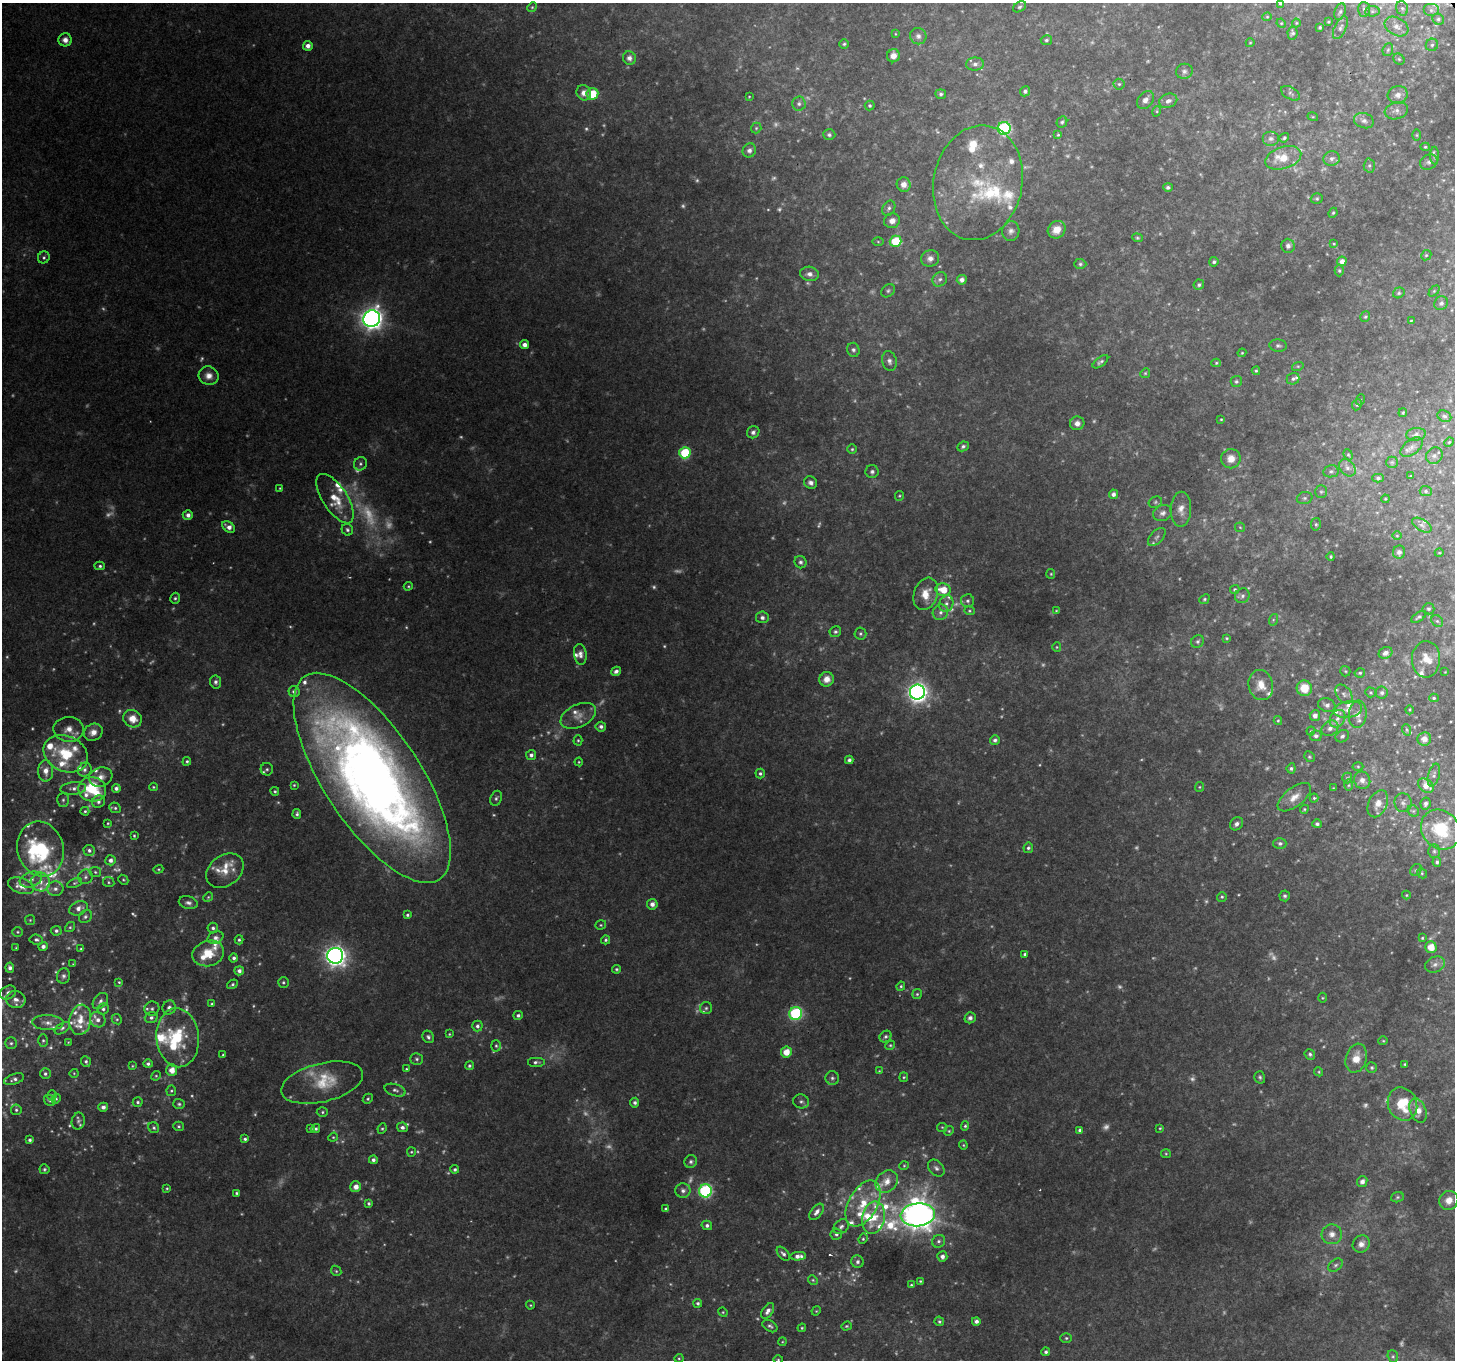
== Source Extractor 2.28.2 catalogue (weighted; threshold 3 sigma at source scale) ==
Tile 10 of 4 x 4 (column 2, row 3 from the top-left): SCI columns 1454-2906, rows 1467-2824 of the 5816 x 5707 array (HDU 1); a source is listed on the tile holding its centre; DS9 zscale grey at full resolution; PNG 1457 x 1362 px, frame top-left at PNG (2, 3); each listed source drawn as its Kron ellipse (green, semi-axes under 4 px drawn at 4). Shown black and unused: <1% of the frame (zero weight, under 2 of 3 exposures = <1% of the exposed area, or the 3 px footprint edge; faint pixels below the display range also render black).
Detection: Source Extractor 2.28.2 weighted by HDU 2 'WHT'; one run over the whole footprint, this tile lists its part. Background 0.158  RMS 0.011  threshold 0.0473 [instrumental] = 3 sigma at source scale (4.5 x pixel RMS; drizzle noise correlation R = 1.50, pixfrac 1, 0.0396/0.0396 arcsec/px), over >= 5 px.
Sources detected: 658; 141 too faint to see at this stretch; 2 cosmic-ray / hot-pixel residue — neither listed nor drawn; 57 inside a brighter listed object's ellipse — not listed separately; the other 458 listed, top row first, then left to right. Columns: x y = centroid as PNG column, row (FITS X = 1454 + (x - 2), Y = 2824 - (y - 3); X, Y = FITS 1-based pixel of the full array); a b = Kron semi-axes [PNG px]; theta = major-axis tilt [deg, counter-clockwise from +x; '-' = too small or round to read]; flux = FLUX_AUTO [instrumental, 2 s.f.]
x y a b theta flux
1280 3 3 3 - 1.5
532 7 5 4 - 1.3
1019 7 7 5 30 2
1402 8 7 5 -73 2.4
1364 9 7 6 - 2.5
1431 10 8 6 0 3.8
1372 11 7 5 6 2.3
1340 12 8 5 69 2.9
1267 17 4 4 - 1
1438 19 6 5 - 2.2
1328 22 3 3 - 0.96
1281 23 5 4 - 1
1296 23 4 4 - 1
1397 26 13 8 -30 8.1
1320 27 3 3 - 1.5
1340 28 12 5 65 3.8
1293 33 6 5 - 2.4
895 34 4 2 - 0.78
918 36 8 8 - 4
65 40 6 6 - 6.2
1046 40 5 5 - 2
1250 43 4 3 - 0.81
844 44 4 4 - 1.8
1432 45 6 6 - 2.6
308 46 5 4 - 6.1
1388 50 6 5 - 1.9
893 56 7 6 - 8.3
629 58 7 6 - 5
1399 59 6 5 - 1.6
975 64 9 6 1 4.2
1184 71 8 7 - 3.5
1119 84 5 5 - 1.8
1025 91 5 5 - 2.9
584 93 8 7 - 8.3
1290 93 10 6 -31 2.8
592 94 6 5 - 26
941 94 5 5 - 2.1
1398 95 10 8 15 7.1
749 97 3 2 - 0.71
1145 100 10 7 49 5.2
1168 101 9 7 21 4.7
799 104 7 7 - 3.2
870 106 5 5 - 2
1157 111 5 3 - 1.1
1396 111 12 8 15 5.8
1313 117 5 3 - 1.1
1364 121 10 7 -18 4.8
1062 122 6 5 - 1.9
756 128 5 5 - 1.5
1004 128 6 6 - 150
829 135 6 5 - 2.3
1058 135 4 4 - 1.3
1417 135 6 4 90 1.4
1271 138 8 7 - 4.1
1284 138 5 4 - 2
1425 147 5 4 - 1.4
749 150 7 6 - 4.5
1435 156 9 4 -89 2.5
1283 158 18 11 18 21
1332 158 8 7 - 4.1
1429 162 9 7 24 3.9
1369 166 7 5 89 2.4
978 183 58 44 79 100
904 184 7 7 - 8.4
1168 187 5 4 - 2.8
1317 199 6 5 - 1.7
889 208 8 6 58 3.1
1333 213 5 4 - 1.3
892 221 8 7 - 7.2
1057 230 9 8 - 13
1011 231 10 8 80 4.7
1137 238 5 4 - 1.5
896 241 6 5 - 40
878 242 5 3 - 1.2
1334 244 4 3 - 0.87
1288 246 7 6 - 3.6
1426 255 5 4 - 1.5
44 257 6 5 - 2.3
930 258 9 8 - 5.8
1342 261 5 4 - 6.7
1214 262 5 4 - 2.3
1080 264 6 5 - 1.9
1339 271 6 4 -89 1.6
810 274 9 7 -12 5.4
940 279 8 6 42 3.4
962 280 5 5 - 4.7
1199 285 5 5 - 2.3
888 291 7 6 - 2.5
1434 291 6 4 45 1.6
1399 293 6 5 - 1.7
1441 303 7 6 - 2.9
1365 317 5 4 - 1.6
372 319 8 8 - 840
1411 321 4 3 - 0.88
525 345 4 4 - 6.1
1278 346 8 6 -5 2.8
853 350 7 6 - 2.9
1242 353 4 3 - 1.1
889 361 10 7 -76 4.6
1100 362 9 4 37 2.8
1216 363 5 4 - 1.4
1298 366 6 4 18 1.3
1256 371 4 4 - 1.5
1145 373 5 4 - 1.4
209 376 10 9 - 8.5
1293 379 6 5 - 2.6
1236 382 5 5 - 2.1
1360 400 5 3 - 0.98
1357 405 6 4 65 1.6
1403 413 4 3 - 1.2
1444 416 7 5 -28 2.4
1221 419 4 3 - 0.98
1077 423 7 7 - 5.9
753 432 6 6 - 3.4
1416 434 10 6 8 3.6
1449 442 5 4 - 1.3
963 446 6 4 26 2.5
1412 447 13 7 38 5.5
852 449 4 4 - 1.5
685 453 5 5 - 57
1348 455 6 4 -67 1.5
1434 456 9 7 45 4.3
1231 459 10 9 - 10
1392 462 6 5 - 2
360 464 7 6 - 2.5
1347 468 9 7 -51 5
1331 471 7 6 - 2.8
872 472 6 6 - 2.9
1411 476 3 3 - 0.92
1378 478 6 4 -1 2.3
811 483 6 6 - 3.9
280 488 3 3 - 0.89
1426 491 6 5 - 2
1321 492 6 5 - 2.2
1113 494 5 4 - 4
899 496 5 4 - 1.4
1305 498 8 6 15 2.8
335 499 28 12 -57 25
1385 499 4 3 - 1
1155 502 7 5 24 2
1181 509 17 10 89 10
1163 513 9 7 20 4.3
188 515 5 5 - 5
1316 524 6 5 - 1.8
1422 525 11 5 -32 3.6
229 527 7 5 -36 6.9
1240 527 5 5 - 1.4
347 530 6 5 - 2.4
1397 536 5 3 - 0.97
1157 537 11 6 47 3.4
1399 552 6 6 - 3.6
1439 553 4 3 - 0.87
1331 557 4 3 - 1.4
800 562 6 6 - 2.8
100 566 5 4 - 2.1
1051 574 5 4 - 1.2
408 586 4 3 - 1.2
1235 589 5 4 - 1.6
943 590 8 6 -10 19
926 594 16 11 71 17
1242 596 8 7 - 3.4
175 598 5 4 - 2
1204 599 5 4 - 1.6
967 601 6 6 - 2.5
946 604 8 7 - 4.7
1428 609 6 5 - 2.4
969 611 5 4 - 1.4
1056 611 4 3 - 0.98
940 612 8 7 - 4.5
762 617 6 6 - 3.8
1419 617 8 4 33 2.3
1273 620 6 4 73 1.5
1437 621 6 5 - 2
835 632 6 5 - 2.2
860 634 6 6 - 2.1
1227 638 4 3 - 1.3
1198 641 7 6 - 2.3
1057 647 5 4 - 1.2
1386 653 7 5 27 6
580 654 10 6 -81 5.8
1426 659 18 14 88 15
616 671 5 4 - 4.2
1345 671 5 5 - 1.4
1445 672 2 2 - 0.59
1360 673 5 4 - 2
827 679 7 7 - 9
216 682 6 5 - 3.7
1261 685 15 12 -78 14
1304 688 8 7 - 22
294 692 6 5 - 4
917 692 7 7 - 600
1371 692 5 5 - 1.6
1382 693 6 6 - 3.2
1344 694 10 7 -52 4.7
1434 698 5 4 - 1.6
1327 705 9 6 -18 4.5
1348 709 14 8 9 9.5
1410 710 4 3 - 1
1358 714 14 9 84 7.5
578 716 19 11 26 12
1315 716 5 5 - 6.4
133 719 10 8 -27 13
1337 719 9 7 57 6.3
1278 721 4 4 - 1.2
601 727 5 5 - 3.9
1330 728 9 7 34 6
69 729 15 12 -2 13
1407 730 6 3 -71 1.3
1311 731 4 4 - 1
93 732 10 8 28 8.9
1316 736 6 5 - 3.1
1342 736 7 5 36 2.8
1424 739 7 6 - 7.4
578 740 5 4 - 1.5
995 740 5 5 - 3.1
66 754 23 17 -25 46
531 755 5 5 - 3.6
1309 757 6 5 - 1.5
849 760 4 4 - 2.6
187 761 4 4 - 1.8
579 762 4 4 - 1.1
1358 767 5 3 - 1.2
1291 768 5 4 - 2.1
267 769 6 6 - 2.3
85 770 7 6 - 3.6
46 771 11 7 90 9.7
760 773 5 4 - 2.2
1434 775 11 5 76 3
101 777 12 9 19 8.2
372 778 122 48 -56 1400
1347 778 5 5 - 1.6
1362 780 9 8 - 6.1
294 785 4 4 - 1.3
1349 785 6 4 88 1.6
1426 786 9 6 -36 11
153 787 4 3 - 1.1
1199 787 5 4 - 1.3
73 788 13 6 5 5.1
116 788 4 4 - 3.6
1333 788 3 3 - 0.71
92 789 14 12 -11 48
275 791 4 4 - 1.6
1294 797 20 9 38 12
496 798 8 5 67 2.5
1314 798 4 4 - 1.9
63 800 7 6 - 2.5
98 802 6 6 - 3.2
1403 803 9 8 - 4.7
1426 803 6 5 - 3.5
1378 804 14 9 65 11
115 808 6 5 - 2
1304 809 4 4 - 1.3
85 811 4 4 - 1.5
1413 811 6 5 - 2.1
297 814 5 3 - 2.3
108 823 3 3 - 1
1236 824 7 6 - 4.1
1317 824 5 4 - 2.7
1441 830 21 18 -48 59
134 836 4 3 - 1.2
1280 843 6 5 - 2.8
1028 848 5 4 - 2.3
40 849 28 23 -74 91
89 850 6 5 - 2.8
1434 851 7 5 89 2.6
111 860 5 5 - 4.3
1437 862 5 4 - 2.1
158 869 5 4 - 1.3
1416 870 6 5 - 1.9
225 871 20 15 36 16
95 872 6 5 - 1.8
1422 873 5 4 - 1.5
85 877 7 7 - 3.6
31 879 11 7 18 6.8
123 880 5 4 - 1.4
41 882 9 9 - 8.2
109 882 6 5 - 1.6
75 883 8 4 24 1.9
21 886 13 7 -18 13
55 889 8 7 - 5.2
1406 895 4 4 - 1.1
1285 896 5 5 - 2.3
208 897 5 4 - 1.3
1222 897 5 4 - 1.6
188 903 10 6 -14 4
652 904 5 5 - 6.1
79 908 10 6 25 7
407 915 4 4 - 1.9
85 917 7 5 46 2.7
30 920 5 5 - 1.3
601 925 5 4 - 1.5
70 927 5 4 - 1.6
213 928 5 5 - 2.5
56 931 5 5 - 2.7
18 932 5 5 - 1.7
215 938 8 6 26 4.6
1422 938 3 3 - 1.2
36 940 6 5 - 2.7
239 940 4 3 - 1.8
606 940 4 4 - 2
43 946 4 4 - 4.5
1431 947 6 5 - 14
16 948 3 3 - 0.92
81 949 3 3 - 1.4
208 953 16 12 16 27
1025 954 3 3 - 2.4
335 956 8 8 - 670
234 958 4 4 - 2.7
73 964 4 4 - 0.86
1435 964 10 7 24 5.1
10 968 5 4 - 3.8
616 969 4 4 - 1.8
239 971 5 4 - 4.4
63 976 8 6 77 3.3
119 982 4 4 - 1.2
283 982 5 5 - 1.8
232 984 6 4 33 1.9
901 986 5 4 - 1.6
8 993 8 6 31 5.1
917 994 5 5 - 1.6
1322 998 5 3 - 1
16 999 10 8 -12 6.6
100 1001 9 6 50 4
212 1004 4 3 - 1.6
169 1008 7 6 - 4.8
706 1008 6 6 - 2.6
103 1009 6 5 - 2.5
152 1009 7 7 - 3.4
796 1013 6 6 - 150
518 1015 5 4 - 2.8
151 1017 6 5 - 3.2
970 1018 6 5 - 3.4
117 1019 5 4 - 1.6
80 1020 15 10 80 17
98 1020 8 7 - 5.3
48 1023 15 7 -2 8
477 1026 5 5 - 3.1
62 1028 9 5 32 3.1
449 1034 4 3 - 1.1
428 1037 6 5 - 2.9
886 1037 6 5 - 2.3
178 1038 29 21 -84 55
43 1040 6 5 - 1.9
1383 1041 5 4 - 1.2
68 1042 3 3 - 0.78
11 1043 6 6 - 2.4
890 1045 5 4 - 1.5
496 1046 6 5 - 1.9
786 1052 5 5 - 16
1310 1054 5 5 - 2.3
223 1055 4 2 - 0.93
1356 1058 15 10 73 14
417 1059 6 5 - 2.4
86 1062 6 5 - 2.3
536 1062 9 5 0 3.1
148 1064 5 4 - 2.9
1405 1064 3 3 - 1.3
132 1066 4 3 - 1.1
469 1066 4 4 - 2.1
1372 1068 5 5 - 1.8
406 1069 4 3 - 1.3
172 1070 6 5 - 12
879 1071 4 3 - 0.87
1319 1072 5 3 - 1.1
74 1073 4 4 - 1.1
45 1074 5 5 - 2.5
156 1076 5 4 - 1.3
904 1077 5 4 - 1.4
1260 1077 6 5 - 2.1
832 1078 7 7 - 2.9
14 1079 10 5 18 3.6
322 1083 42 19 14 39
395 1090 11 6 -17 3.5
171 1091 5 5 - 1.6
52 1095 5 4 - 1.7
56 1099 5 4 - 1.4
368 1099 5 4 - 1.8
50 1100 6 5 - 1.9
801 1101 8 7 - 3.1
138 1102 5 5 - 2.2
635 1103 5 4 - 3.1
179 1104 6 5 - 2
1402 1104 17 14 -66 35
103 1107 5 4 - 4.2
16 1110 5 5 - 2.1
1418 1110 13 7 -69 13
322 1112 5 5 - 1.9
78 1121 8 6 79 3.4
179 1126 5 4 - 1.7
965 1126 5 4 - 1.6
402 1127 5 5 - 4
942 1127 5 4 - 1.2
154 1128 6 5 - 2.2
311 1128 3 3 - 2.1
382 1128 5 4 - 1.5
1160 1128 4 4 - 1.2
316 1129 4 4 - 1.9
1080 1130 4 4 - 2.3
949 1131 5 4 - 1.4
333 1137 5 4 - 1.2
245 1139 4 4 - 2.1
30 1140 3 3 - 2.3
963 1145 4 4 - 1.1
411 1152 5 4 - 1.3
1166 1154 5 4 - 1.3
373 1160 4 4 - 3.1
691 1162 6 6 - 3
904 1166 5 4 - 1.3
936 1168 10 7 -45 3.9
44 1169 5 5 - 1.9
455 1169 4 4 - 2.2
887 1181 12 10 44 12
1362 1181 6 5 - 4
356 1187 5 5 - 7.6
167 1188 4 3 - 1.3
683 1191 7 7 - 4.6
705 1191 6 6 - 180
236 1193 3 3 - 1.6
1397 1197 6 5 - 1.7
1449 1200 10 9 - 9
369 1203 4 4 - 2.1
863 1204 25 14 61 33
666 1209 3 3 - 2.2
816 1212 9 5 53 5.3
918 1215 17 11 6 1900
873 1218 16 11 78 23
707 1225 5 4 - 3
841 1227 8 6 41 3.5
836 1234 6 5 - 3
1332 1234 10 10 - 8.2
863 1239 5 4 - 1.4
939 1241 7 6 - 2.8
1361 1244 9 8 - 6.2
783 1254 8 5 -49 3.1
798 1256 8 4 4 6.2
942 1256 5 5 - 4.9
857 1262 6 6 - 3.1
1335 1265 8 5 40 2.6
336 1271 6 4 -47 1.5
813 1280 5 4 - 1.4
920 1281 4 3 - 1.1
911 1285 4 3 - 1.5
698 1303 4 4 - 2.3
530 1305 4 4 - 1
768 1311 8 5 56 5.5
816 1311 5 4 - 1.1
723 1312 5 4 - 1.2
939 1321 5 4 - 1.9
976 1321 4 4 - 4.1
770 1326 8 5 -32 2.7
846 1326 5 4 - 1.5
802 1328 4 3 - 1.3
1066 1338 6 5 - 1.9
782 1342 4 3 - 0.95
1046 1352 4 4 - 2.4
1393 1356 6 5 - 1.9
679 1358 4 4 - 1.2
778 1360 5 3 - 1.1
Overlapping masked pixels (flux is a lower limit): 1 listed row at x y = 372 778
Isophote crosses this tile's border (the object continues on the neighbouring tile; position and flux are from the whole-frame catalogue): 3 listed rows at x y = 1280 3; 1431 10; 1441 830